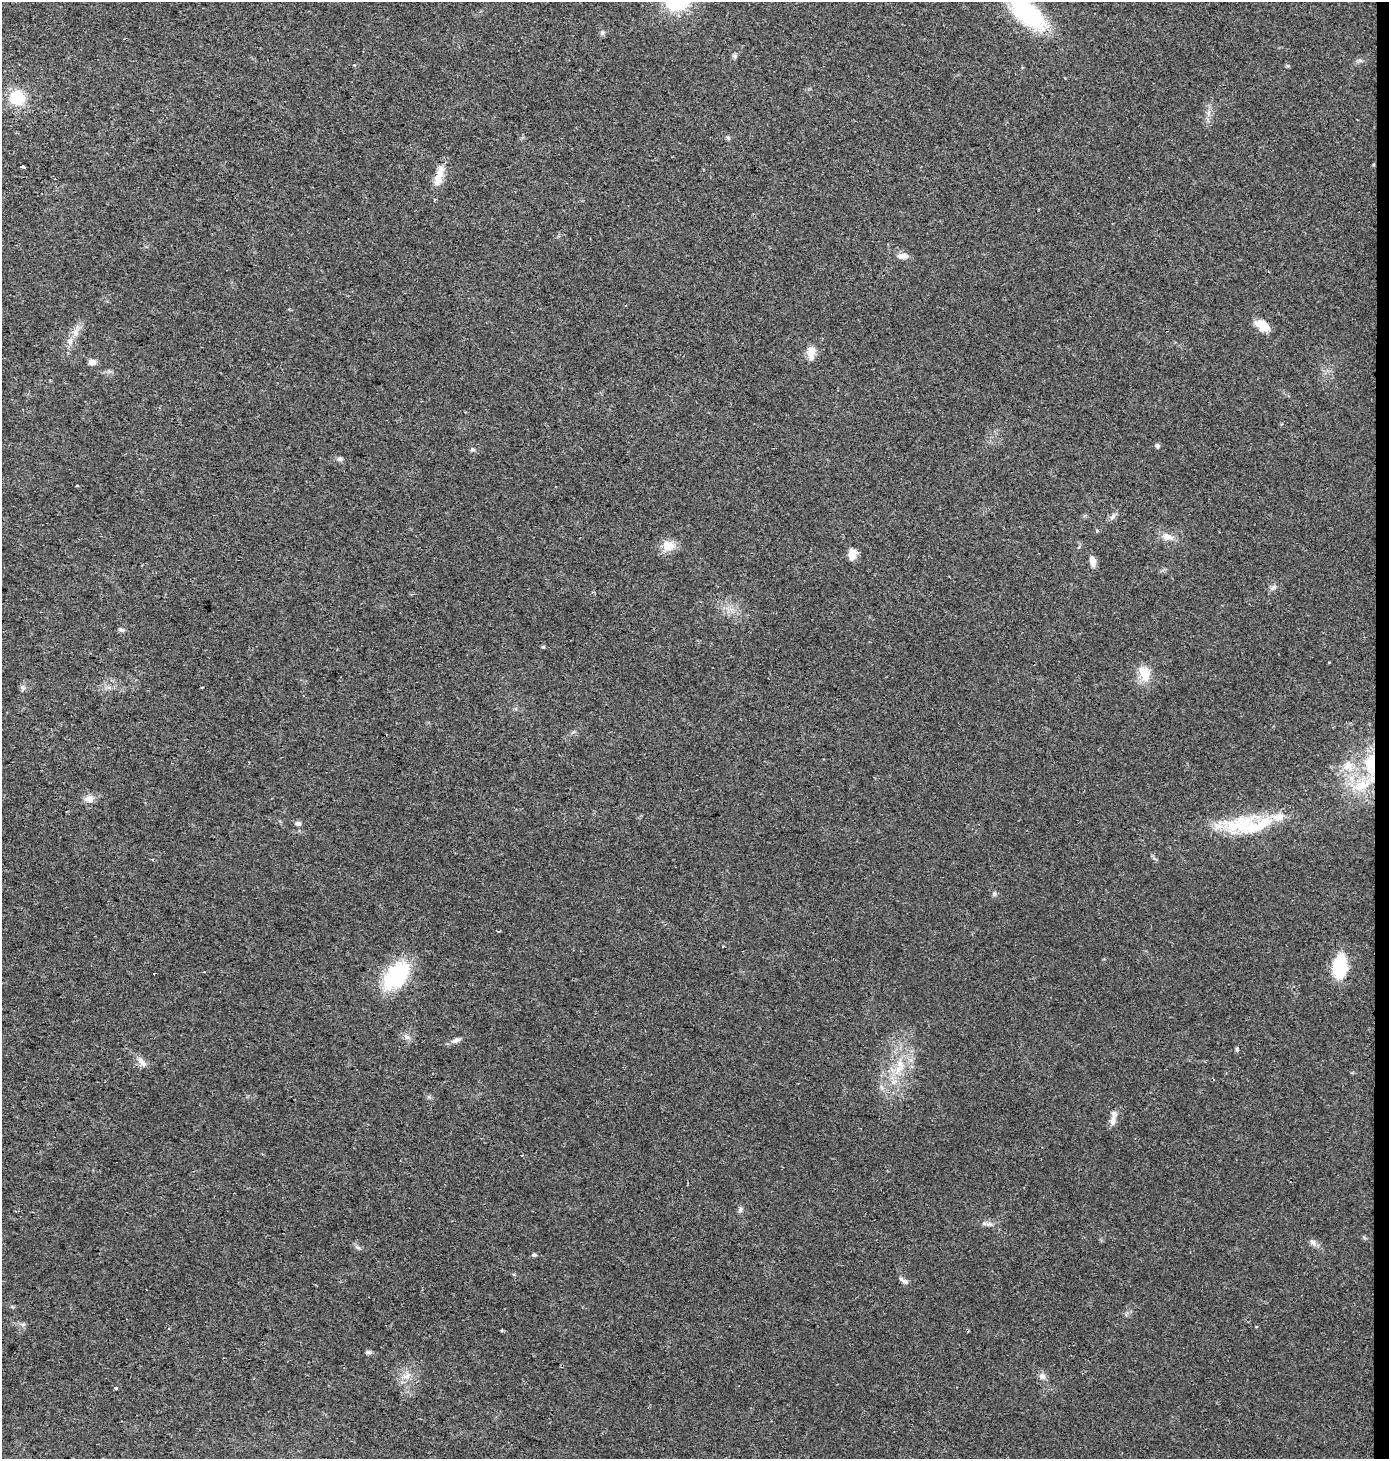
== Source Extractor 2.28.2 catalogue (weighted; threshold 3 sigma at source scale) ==
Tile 6 of 3 x 3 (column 3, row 2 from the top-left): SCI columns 3012-4398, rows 1459-2915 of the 4626 x 4380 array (HDU 1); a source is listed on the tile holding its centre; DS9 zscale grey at full resolution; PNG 1391 x 1461 px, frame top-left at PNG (2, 2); no overlay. Shown black and unused: <1% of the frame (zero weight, under 2 of 3 exposures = <1% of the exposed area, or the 3 px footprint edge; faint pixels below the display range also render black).
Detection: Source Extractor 2.28.2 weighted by HDU 2 'WHT'; one run over the whole footprint, this tile lists its part. Background 0.0439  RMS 0.0058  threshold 0.0263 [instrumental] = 3 sigma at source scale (4.5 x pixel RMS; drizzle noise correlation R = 1.50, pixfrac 1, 0.0396/0.0396 arcsec/px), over >= 5 px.
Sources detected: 55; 2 cosmic-ray / hot-pixel residue — not listed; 3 inside a brighter listed object's ellipse — not listed separately; the other 50 listed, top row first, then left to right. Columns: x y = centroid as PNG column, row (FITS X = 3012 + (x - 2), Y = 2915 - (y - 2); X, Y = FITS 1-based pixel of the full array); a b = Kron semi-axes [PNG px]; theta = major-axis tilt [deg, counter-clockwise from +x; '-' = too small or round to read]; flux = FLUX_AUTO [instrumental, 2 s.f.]
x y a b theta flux
1028 13 31 15 -42 75
735 56 7 6 - 1.1
1360 60 7 4 -18 1
17 98 15 14 - 19
728 138 6 5 - 0.96
23 167 4 3 - 13
439 176 30 8 74 8.5
902 256 14 8 1 3.4
1262 325 20 11 -31 7.4
76 332 11 5 90 2.4
811 352 18 9 86 5.4
92 362 8 6 5 3.1
1157 446 5 5 - 1.6
472 449 6 5 - 1.2
340 459 7 6 - 1.4
1113 516 11 4 50 1.6
1167 536 16 9 -8 4.6
668 546 15 12 -6 7.9
852 554 14 9 81 4.7
1092 561 12 7 -78 3.7
1273 588 10 3 50 1.2
121 630 8 4 -1 1.1
543 647 5 4 - 0.68
1145 674 21 12 -75 10
1371 765 31 14 -86 23
1348 766 14 12 30 7.2
1361 786 24 14 20 16
89 799 13 8 1 4
298 823 7 5 -10 1.9
1258 826 56 19 20 30
994 894 6 5 - 1.1
1340 966 18 10 85 38
396 975 27 17 50 52
406 1037 9 5 -33 1.9
456 1040 13 6 14 2.4
1237 1049 4 3 - 1.7
142 1062 17 7 -50 3.5
898 1069 21 8 59 9.4
1113 1121 12 7 87 3.4
740 1210 9 5 60 1.3
989 1224 12 3 9 1.8
1313 1242 9 7 -45 2.1
358 1247 8 4 -8 1.2
534 1255 5 4 - 1.1
904 1281 13 5 -30 2.1
502 1330 3 3 - 0.89
368 1352 7 4 0 1.1
406 1376 12 6 13 3.4
1042 1376 10 8 -53 2.6
116 1388 3 3 - 2.2
Overlapping masked pixels (flux is a lower limit): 1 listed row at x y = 1371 765
Isophote crosses this tile's border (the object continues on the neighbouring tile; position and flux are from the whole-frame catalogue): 1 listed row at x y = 1028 13
Unlisted compact peaks at least as high as the median listed source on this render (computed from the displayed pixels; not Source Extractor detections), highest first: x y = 22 687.